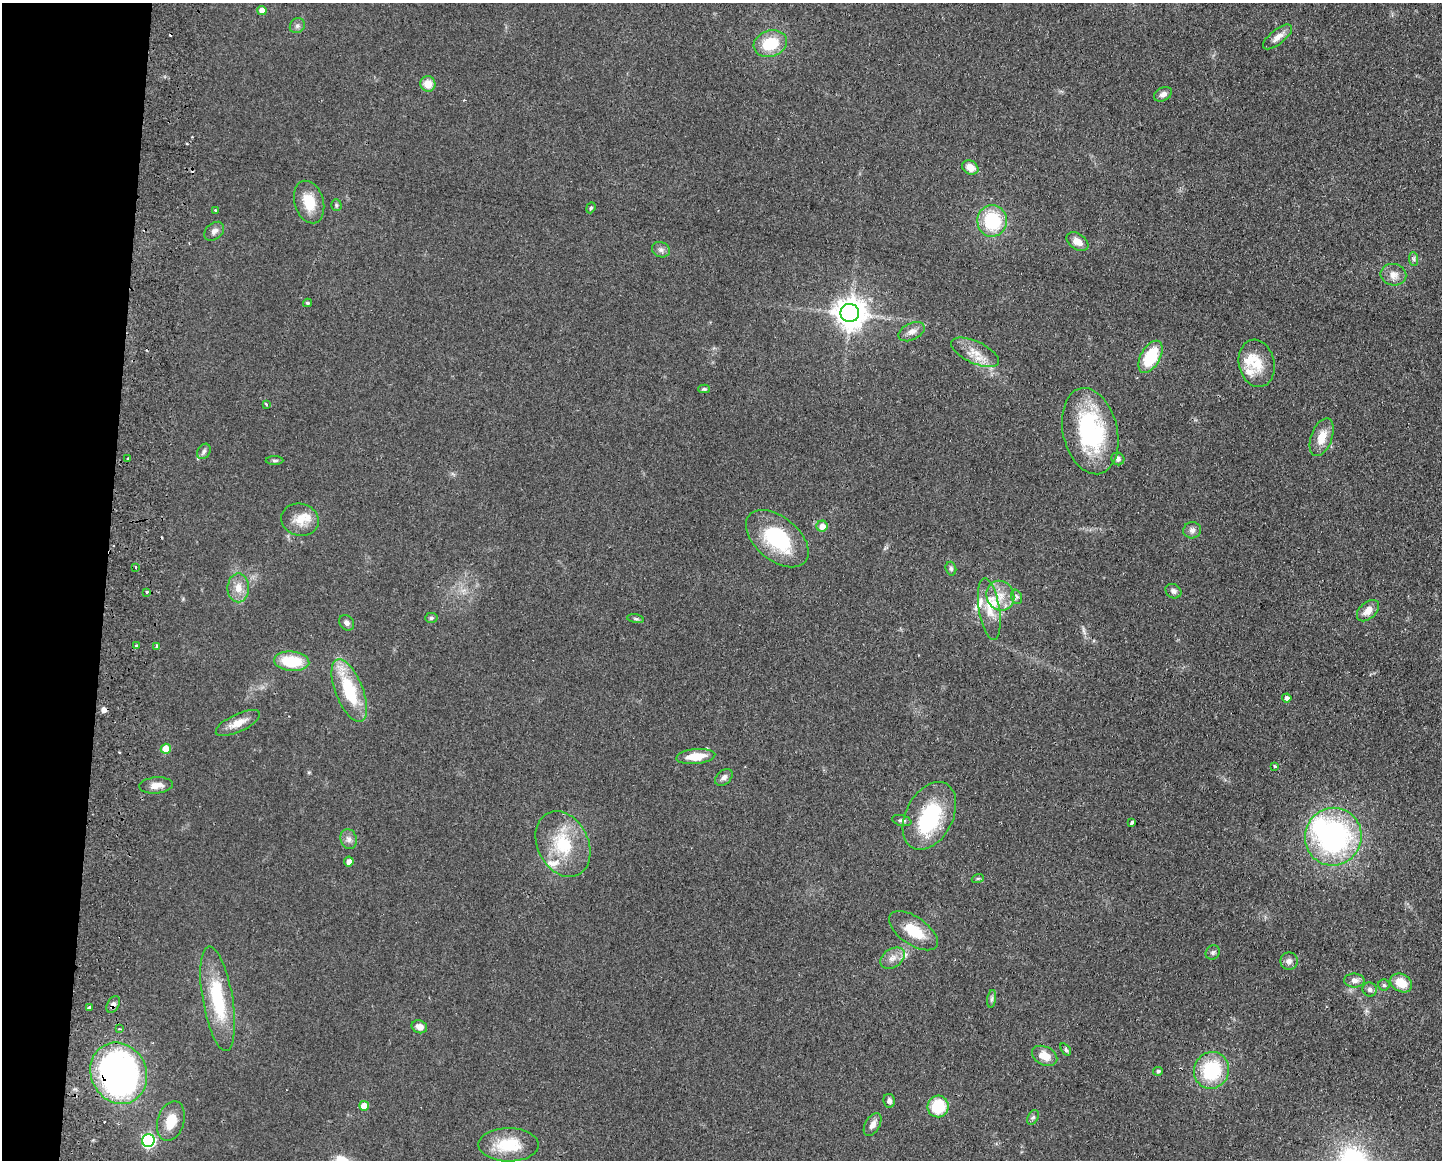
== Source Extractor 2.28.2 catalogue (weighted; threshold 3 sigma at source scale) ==
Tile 7 of 3 x 4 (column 1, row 3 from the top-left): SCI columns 169-1608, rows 1167-2324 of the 4768 x 4648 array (HDU 1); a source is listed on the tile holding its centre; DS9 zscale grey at full resolution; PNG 1444 x 1162 px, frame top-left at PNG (2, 3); each listed source drawn as its Kron ellipse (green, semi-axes under 4 px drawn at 4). Shown black and unused: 7% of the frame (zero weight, under 2 of 3 exposures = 3% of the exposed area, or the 3 px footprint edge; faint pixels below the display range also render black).
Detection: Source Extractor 2.28.2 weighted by HDU 2 'WHT'; one run over the whole footprint, this tile lists its part. Background 0.0805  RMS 0.0096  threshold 0.0432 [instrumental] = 3 sigma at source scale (4.5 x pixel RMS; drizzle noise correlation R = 1.50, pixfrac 1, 0.05/0.05 arcsec/px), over >= 5 px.
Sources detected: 106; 2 inside a brighter object's white glare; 4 cosmic-ray / hot-pixel residue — neither listed nor drawn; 7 inside a brighter listed object's ellipse — not listed separately; the other 93 listed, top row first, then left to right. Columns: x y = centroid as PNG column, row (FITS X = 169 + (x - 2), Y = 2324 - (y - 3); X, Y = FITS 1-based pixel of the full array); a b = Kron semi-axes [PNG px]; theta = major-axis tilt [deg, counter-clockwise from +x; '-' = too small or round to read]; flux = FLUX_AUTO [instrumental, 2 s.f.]
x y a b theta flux
262 10 4 4 - 9.8
297 26 8 7 - 3
1277 37 17 7 39 8.2
770 44 17 13 18 34
428 84 8 7 - 12
1163 94 9 6 28 4.2
970 167 8 6 -27 11
309 202 22 14 -73 23
336 205 5 5 - 1.5
591 208 5 4 - 1.6
216 210 3 2 - 1
992 221 16 15 - 56
214 231 11 8 40 4.6
1077 242 12 7 -34 9
661 250 9 7 -25 3.6
1414 259 7 4 -88 2.1
1393 275 13 10 -11 8
307 303 4 3 - 1.6
850 313 9 9 - 1500
911 332 14 8 26 5.9
975 352 26 11 -25 16
1150 357 17 9 60 46
1257 363 24 18 -77 23
704 389 6 4 -2 1.4
266 404 4 3 - 1.6
1090 431 44 27 -77 120
1322 437 20 10 70 16
204 451 8 6 59 2.7
128 459 3 2 - 1.2
1118 459 7 6 - 3.1
274 460 9 4 0 1.8
300 520 19 16 -15 15
822 526 5 5 - 8.1
1192 530 9 8 - 4.1
777 539 36 21 -40 69
135 567 3 2 - 1
951 569 7 5 -74 1.9
238 588 14 11 90 11
1173 591 8 7 - 3.5
147 592 3 3 - 1
1000 596 15 13 -68 15
1017 597 7 5 -72 2.4
989 609 31 10 -81 19
1368 611 13 8 42 8.7
431 618 6 5 - 1.8
635 619 8 4 -10 1.8
347 623 8 6 -52 3.4
137 646 4 3 - 2.2
157 646 4 3 - 11
292 661 18 9 -5 37
349 691 33 13 -69 54
1287 698 4 4 - 3.4
238 723 24 9 25 12
166 749 5 5 - 21
696 756 19 7 6 20
1274 766 4 3 - 1.7
724 777 10 7 41 4.2
156 785 17 8 5 8.6
929 816 36 23 62 80
902 821 10 5 -13 2.7
1132 823 4 3 - 8.7
1333 837 29 28 - 210
349 839 10 8 -74 4.9
563 844 34 25 -64 51
349 862 5 4 - 5.9
978 878 6 4 19 1.5
913 931 28 14 -35 27
1213 952 7 6 - 2.5
893 958 13 9 33 7.5
1289 961 8 8 - 4.3
1354 980 10 7 0 5.2
1401 983 11 8 -30 16
1384 985 5 5 - 2
1370 989 7 6 - 3
218 999 53 15 -80 62
992 999 9 4 81 2.3
113 1005 9 6 62 3.4
89 1007 4 3 - 2.8
419 1027 8 6 -23 6.2
119 1029 3 3 - 1.2
1066 1049 7 4 -53 2
1045 1056 13 9 -26 13
1211 1070 18 17 - 60
1158 1071 5 4 - 2.3
119 1073 31 27 -63 370
889 1101 7 6 - 3.2
364 1106 5 5 - 15
938 1106 11 10 - 38
1033 1117 8 5 61 2.2
171 1121 20 13 73 20
873 1124 12 7 59 6.1
148 1141 6 6 - 170
509 1145 30 16 0 37
Overlapping masked pixels (flux is a lower limit): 2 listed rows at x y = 113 1005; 119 1073